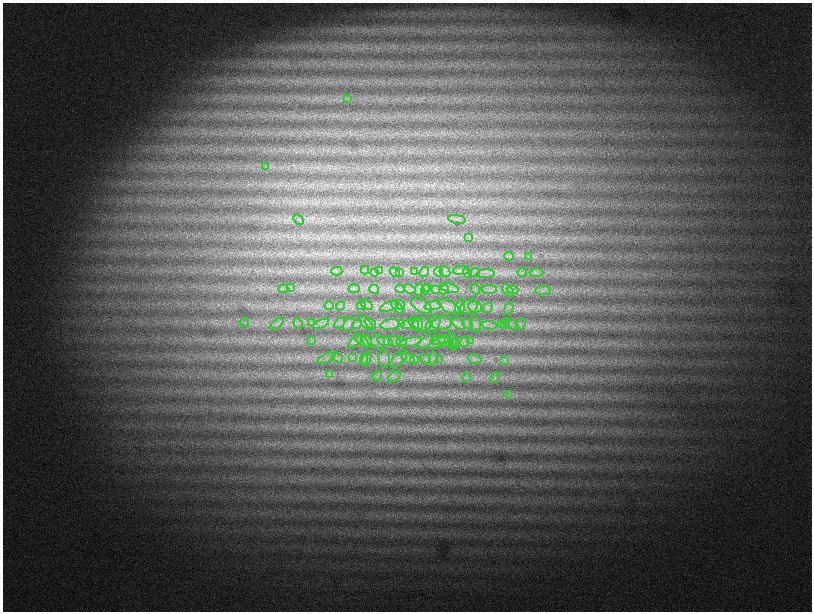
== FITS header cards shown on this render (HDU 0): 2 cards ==
NAXIS1  =                 1619
NAXIS2  =                 1219

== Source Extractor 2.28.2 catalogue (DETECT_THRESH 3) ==
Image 1619 x 1219 px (HDU 0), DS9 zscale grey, zoomed out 1/2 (1 PNG px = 2 x 2 image px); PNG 814 x 614 px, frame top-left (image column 2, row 1218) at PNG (3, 3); each listed source drawn as its Kron ellipse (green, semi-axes under 4 px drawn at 4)
Background 1490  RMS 70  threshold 209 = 3 sigma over >= 5 px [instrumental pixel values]
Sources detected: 120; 2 cannot appear on this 1/2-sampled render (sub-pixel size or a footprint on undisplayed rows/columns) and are neither listed nor drawn; the other 118 listed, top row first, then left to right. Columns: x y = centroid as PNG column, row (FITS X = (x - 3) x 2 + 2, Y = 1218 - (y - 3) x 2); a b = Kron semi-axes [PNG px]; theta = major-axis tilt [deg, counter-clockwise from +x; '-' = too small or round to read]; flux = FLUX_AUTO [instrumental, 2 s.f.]
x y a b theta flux
347 98 3 2 - 11000
266 167 3 3 - 16000
298 219 6 2 -45 18000
457 219 9 2 -9 21000
469 237 4 3 - 16000
509 256 5 3 - 20000
528 257 3 2 - 11000
365 270 4 2 - 13000
337 271 6 2 0 19000
380 271 3 3 - 19000
415 271 3 3 - 16000
445 271 6 5 - 37000
461 271 7 3 3 35000
395 272 5 2 - 21000
399 272 3 3 - 13000
424 272 5 2 - 20000
438 272 4 2 - 14000
522 272 5 2 - 19000
375 273 3 2 - 12000
467 273 5 2 - 17000
474 273 6 2 11 19000
536 273 7 2 2 26000
485 274 9 2 5 32000
290 287 3 2 - 10000
427 288 3 2 - 11000
449 288 10 3 -13 44000
283 289 5 1 - 12000
354 289 5 2 - 19000
374 289 5 2 - 20000
400 289 4 3 - 28000
410 289 6 3 -27 26000
426 289 5 2 - 13000
475 289 5 1 - 9600
489 289 8 4 0 55000
419 290 5 3 - 21000
435 290 4 2 - 17000
444 290 5 3 - 23000
508 290 7 2 -48 25000
513 290 5 2 - 27000
543 290 8 4 6 50000
366 305 7 3 -33 28000
400 305 5 3 - 28000
329 306 5 2 - 18000
340 306 5 2 - 14000
361 306 4 2 - 19000
389 306 10 4 22 63000
421 306 11 6 -30 72000
433 306 8 4 8 61000
397 307 8 2 -51 22000
449 307 12 5 -30 69000
460 307 8 4 80 33000
469 307 9 7 37 62000
475 307 7 5 -12 58000
488 308 5 3 - 32000
509 308 6 3 71 27000
244 322 5 2 - 16000
298 323 5 3 - 20000
311 323 3 2 - 11000
340 323 6 3 45 28000
366 323 10 3 -48 35000
370 323 6 3 -42 32000
414 323 6 4 -40 36000
418 323 7 4 -61 40000
442 323 10 7 12 82000
506 323 5 3 - 24000
277 324 8 3 41 34000
321 324 9 2 23 32000
349 324 8 4 59 39000
357 324 5 4 - 32000
390 324 9 5 7 74000
401 324 4 2 - 19000
433 324 9 6 56 53000
459 324 7 5 -41 45000
468 324 6 3 -38 28000
476 324 8 5 -86 36000
501 324 4 2 - 14000
521 324 6 3 51 34000
408 325 6 3 16 37000
422 325 9 7 7 75000
489 325 7 3 -5 39000
512 325 7 3 -36 38000
438 340 8 4 13 49000
470 340 4 2 - 15000
311 341 4 2 - 15000
362 341 9 3 -42 28000
367 341 6 4 -62 32000
378 341 7 6 - 54000
385 341 8 3 -15 48000
395 341 6 5 - 51000
446 341 9 5 -33 58000
453 341 9 3 -80 22000
355 342 8 3 41 30000
402 342 5 4 - 36000
410 342 11 4 14 80000
426 342 8 5 37 58000
440 342 12 4 26 65000
464 342 5 4 - 35000
456 344 4 2 - 15000
352 357 4 2 - 14000
326 358 10 2 28 33000
337 358 6 2 -35 26000
408 358 7 4 -36 43000
433 358 6 4 71 30000
364 359 6 3 84 28000
367 359 7 3 76 30000
384 359 9 5 -84 36000
399 359 11 5 49 42000
426 359 6 3 -27 26000
475 359 7 4 -22 43000
414 360 4 3 - 20000
440 360 4 2 - 14000
505 360 4 2 - 16000
330 375 3 2 - 12000
377 376 5 3 - 23000
394 377 7 3 36 30000
466 377 5 2 - 14000
495 378 5 2 - 12000
509 395 3 2 - 10000
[2 sub-pixel or undisplayed-footprint detections neither listed nor drawn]